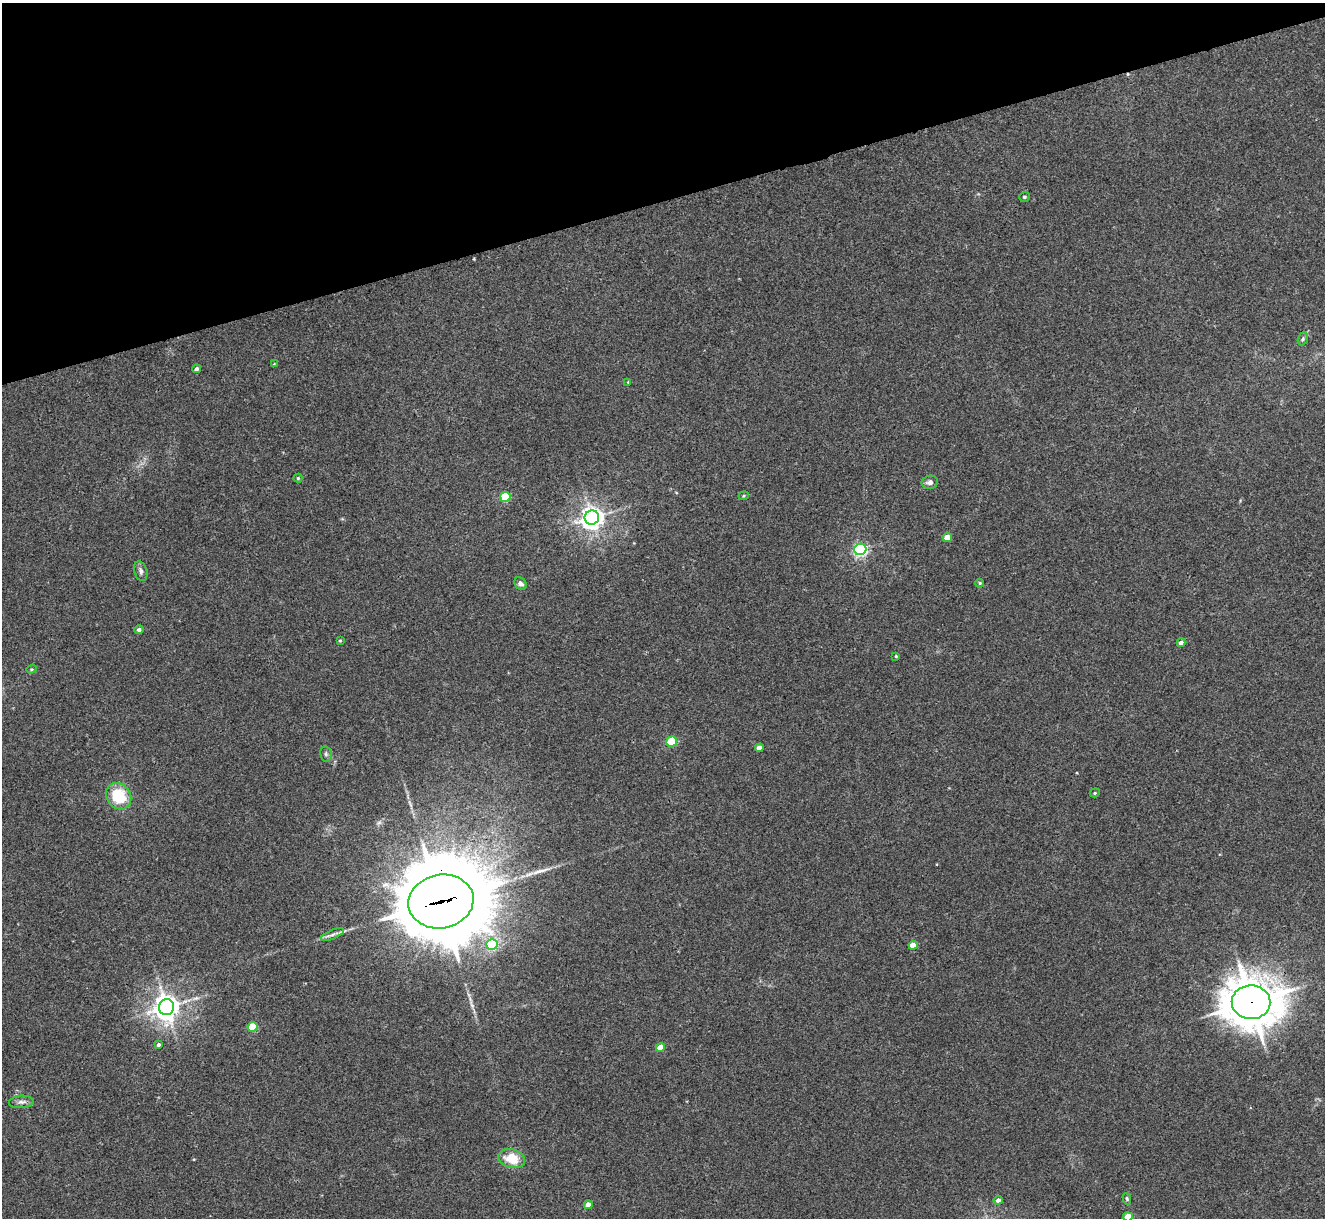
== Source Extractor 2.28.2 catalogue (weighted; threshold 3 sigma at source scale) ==
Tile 3 of 4 x 4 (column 3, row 1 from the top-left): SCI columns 2651-3973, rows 3920-5135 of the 5298 x 5285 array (HDU 1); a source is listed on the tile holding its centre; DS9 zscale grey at full resolution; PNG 1327 x 1220 px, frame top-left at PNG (2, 3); each listed source drawn as its Kron ellipse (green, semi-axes under 4 px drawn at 4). Shown black and unused: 16% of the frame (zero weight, under 3 of 4 exposures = <1% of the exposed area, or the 3 px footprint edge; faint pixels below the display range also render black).
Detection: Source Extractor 2.28.2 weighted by HDU 2 'WHT'; one run over the whole footprint, this tile lists its part. Background 0.035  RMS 0.0047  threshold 0.0211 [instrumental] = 3 sigma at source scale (4.5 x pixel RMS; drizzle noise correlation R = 1.50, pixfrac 1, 0.05/0.05 arcsec/px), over >= 5 px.
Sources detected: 41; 1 long thin detection or spike segment (spike, bleed or trail) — neither listed nor drawn; the other 40 listed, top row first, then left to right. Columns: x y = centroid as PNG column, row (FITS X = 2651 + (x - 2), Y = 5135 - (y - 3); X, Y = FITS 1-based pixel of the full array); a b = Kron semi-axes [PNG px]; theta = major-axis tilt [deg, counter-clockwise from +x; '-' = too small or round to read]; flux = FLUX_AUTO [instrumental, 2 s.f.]
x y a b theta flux
1024 197 5 4 - 0.76
1303 339 7 5 69 0.82
274 364 4 4 - 0.36
197 369 4 4 - 1.1
628 382 3 3 - 0.38
298 478 4 4 - 0.68
930 482 8 6 10 1.8
744 496 5 4 - 0.53
505 497 5 5 - 23
592 518 7 7 - 340
947 537 4 4 - 4.9
860 549 6 5 - 100
141 571 10 6 -72 1.7
980 583 4 4 - 0.55
521 584 7 5 -44 1.5
139 630 5 4 - 1.3
340 640 4 3 - 0.44
1181 643 4 4 - 2.7
896 656 3 3 - 0.49
31 669 5 4 - 0.58
672 742 5 5 - 24
759 748 4 4 - 4
326 754 7 5 -78 1
1095 793 5 4 - 0.65
118 796 14 11 -50 21
441 901 33 27 11 8100
332 935 12 4 22 1.8
492 944 5 5 - 51
913 945 4 4 - 6
1251 1002 19 17 -1 1600
166 1007 8 7 - 500
253 1027 5 5 - 18
159 1045 4 4 - 1
660 1047 4 4 - 6.1
21 1102 12 6 3 2
512 1158 13 9 -15 11
1127 1199 6 4 -75 0.69
998 1200 4 4 - 1.6
588 1205 4 4 - 4.2
1128 1217 5 4 - 8.1
Overlapping masked pixels (flux is a lower limit): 2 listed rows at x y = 441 901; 1251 1002
Isophote crosses this tile's border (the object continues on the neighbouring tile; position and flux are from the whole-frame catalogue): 1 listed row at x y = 1128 1217